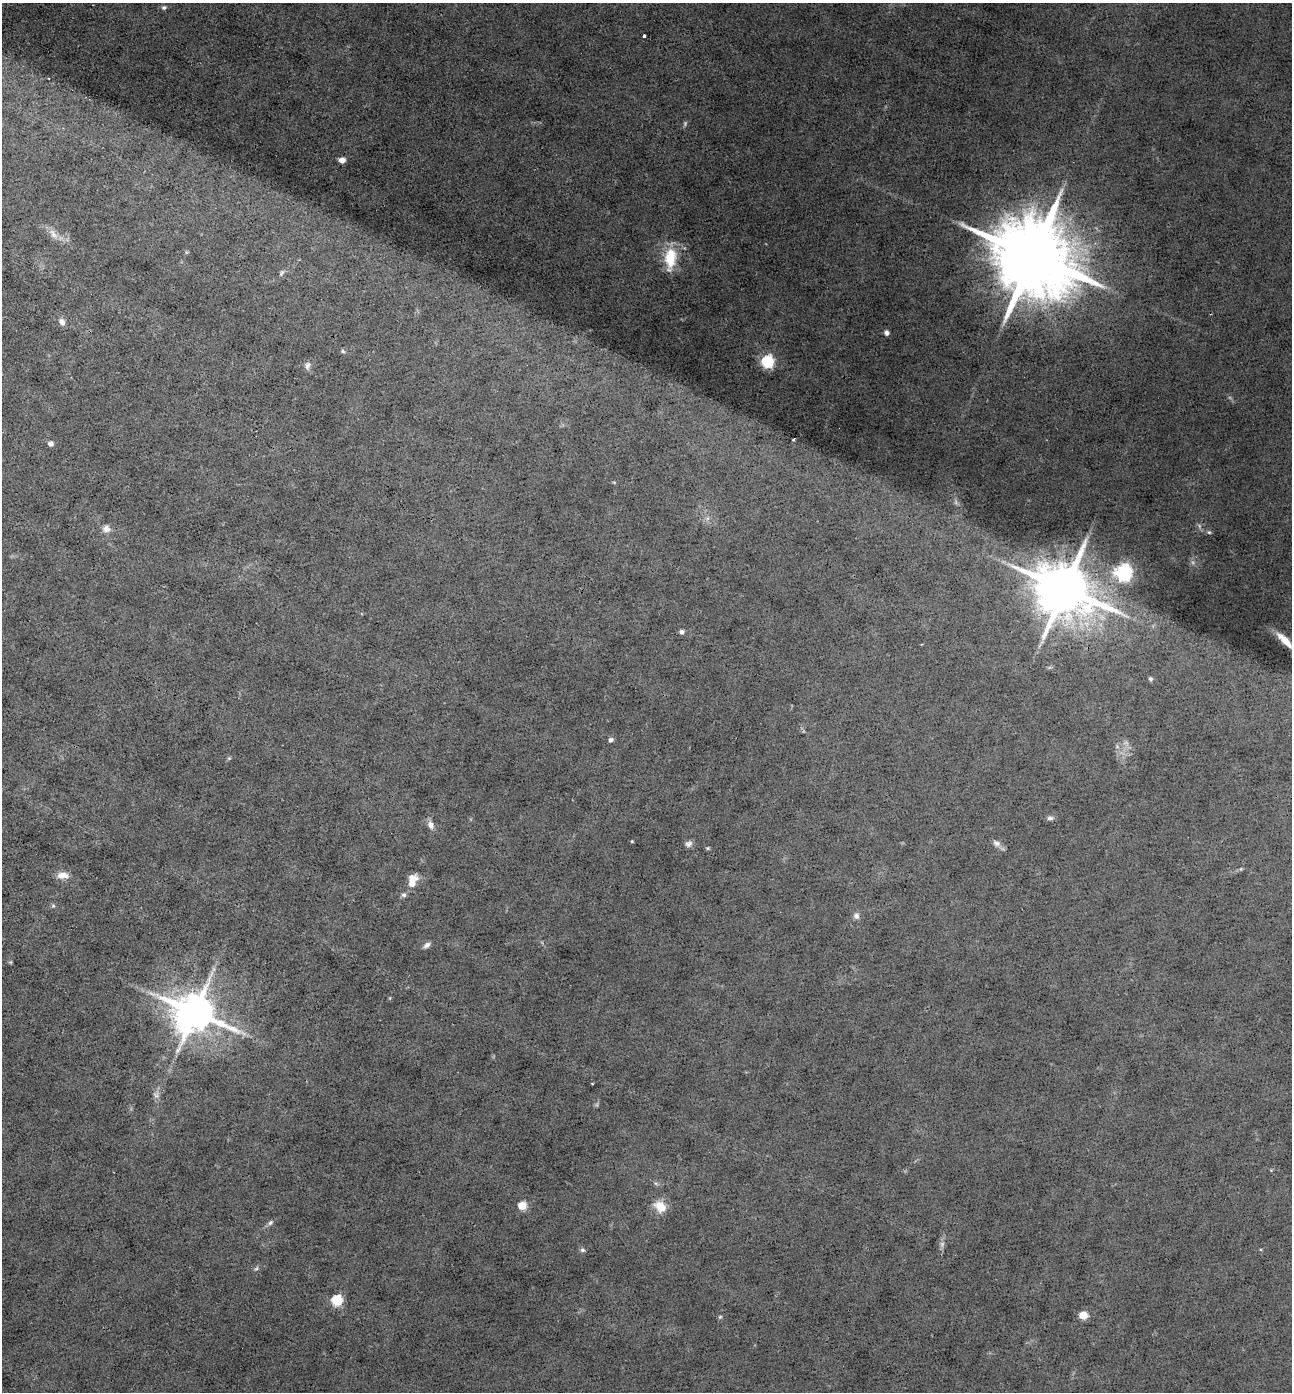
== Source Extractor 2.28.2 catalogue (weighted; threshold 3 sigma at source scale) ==
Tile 11 of 4 x 4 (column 3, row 3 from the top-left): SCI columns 2855-4144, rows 1392-2781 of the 5574 x 5562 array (HDU 1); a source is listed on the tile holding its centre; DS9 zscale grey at full resolution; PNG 1294 x 1394 px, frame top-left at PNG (2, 3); no overlay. Shown black and unused: <1% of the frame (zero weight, under 3 of 4 exposures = <1% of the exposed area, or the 3 px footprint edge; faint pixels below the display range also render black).
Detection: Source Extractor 2.28.2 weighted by HDU 2 'WHT'; one run over the whole footprint, this tile lists its part. Background 0.0533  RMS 0.0068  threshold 0.0304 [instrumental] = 3 sigma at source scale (4.5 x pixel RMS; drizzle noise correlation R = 1.50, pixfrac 1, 0.05/0.05 arcsec/px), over >= 5 px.
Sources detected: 45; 2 too faint to see at this stretch — not listed; the other 43 listed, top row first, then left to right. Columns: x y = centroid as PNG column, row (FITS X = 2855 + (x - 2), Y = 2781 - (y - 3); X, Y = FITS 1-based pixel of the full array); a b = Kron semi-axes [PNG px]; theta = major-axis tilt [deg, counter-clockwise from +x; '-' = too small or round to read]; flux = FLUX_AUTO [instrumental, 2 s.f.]
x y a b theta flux
164 8 6 5 - 1.4
644 36 3 3 - 2.1
342 160 7 6 - 3.7
53 234 16 7 -58 4.4
1033 256 26 17 -29 12000
670 258 27 13 86 20
282 273 9 4 71 1.3
62 322 9 6 -66 3.1
887 333 6 5 - 2.1
343 351 6 4 -45 0.99
767 362 6 6 - 100
307 366 10 7 73 2.4
793 440 3 2 - 0.77
51 443 5 5 - 3.1
106 529 10 9 - 3.7
1209 532 5 5 - 0.96
1123 572 7 7 - 160
1065 589 16 13 -24 4200
682 632 6 5 - 1.7
1285 640 26 8 -45 11
1150 679 5 4 - 1.2
611 740 5 5 - 1.9
1050 818 9 5 1 1.8
431 825 10 7 -63 3.6
632 841 3 3 - 0.6
996 843 10 7 -34 2.7
689 844 9 7 26 2.2
707 848 5 4 - 0.81
63 875 14 8 -2 5.5
412 881 16 9 74 7.8
404 895 7 6 - 1.4
53 906 6 4 18 0.89
856 916 8 7 - 2.4
427 945 8 5 38 2.5
195 1013 12 11 - 2400
522 1206 5 5 - 23
660 1206 16 12 -39 9.1
270 1223 7 6 - 1.6
582 1250 7 5 -20 1.3
256 1268 7 4 44 1.1
336 1300 5 5 - 69
1083 1315 5 5 - 20
720 1317 6 3 19 0.79
Isophote crosses this tile's border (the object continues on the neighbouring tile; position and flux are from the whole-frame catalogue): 1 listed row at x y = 1285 640